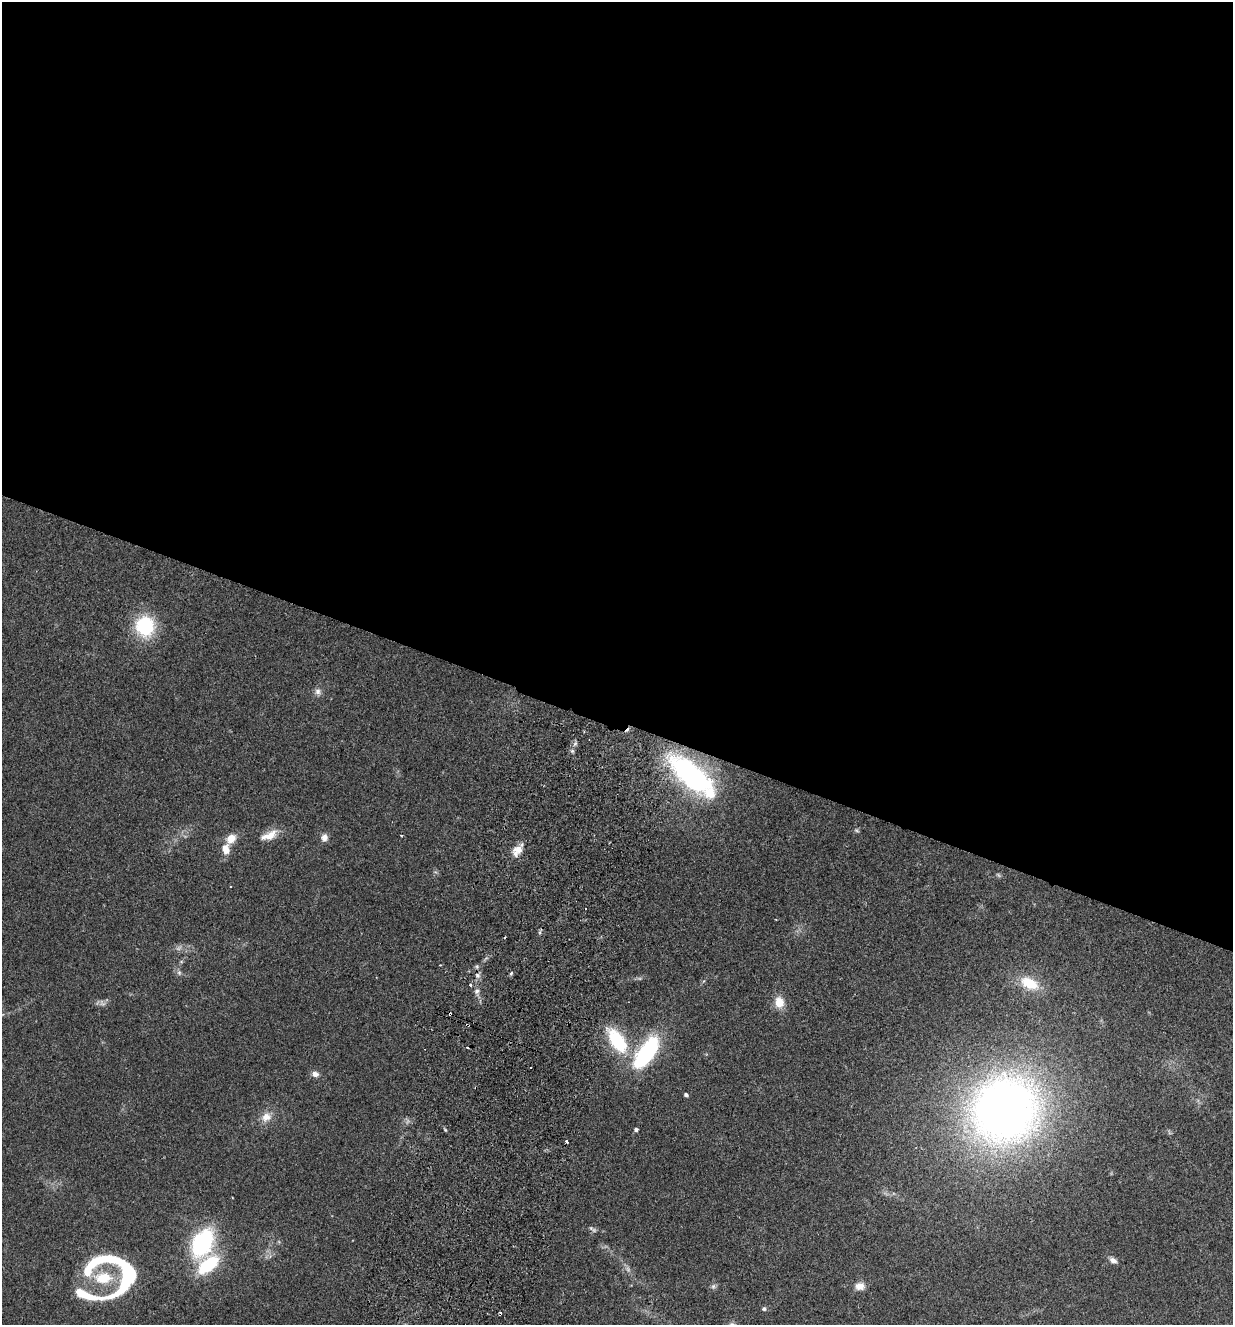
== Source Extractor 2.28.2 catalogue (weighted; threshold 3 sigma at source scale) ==
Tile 3 of 4 x 4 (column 3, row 1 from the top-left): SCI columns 2649-3879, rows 3993-5315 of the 5425 x 5337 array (HDU 1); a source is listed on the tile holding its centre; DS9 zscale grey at full resolution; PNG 1235 x 1327 px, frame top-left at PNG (2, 2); no overlay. Shown black and unused: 55% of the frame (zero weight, under 2 of 3 exposures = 3% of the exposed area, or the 3 px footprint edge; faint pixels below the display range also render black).
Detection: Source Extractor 2.28.2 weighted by HDU 2 'WHT'; one run over the whole footprint, this tile lists its part. Background 0.152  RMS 0.01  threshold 0.047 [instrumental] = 3 sigma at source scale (4.5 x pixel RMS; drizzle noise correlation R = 1.50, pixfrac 1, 0.05/0.05 arcsec/px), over >= 5 px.
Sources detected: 53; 4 too faint to see at this stretch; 3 inside a brighter object's white glare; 6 cosmic-ray / hot-pixel residue — not listed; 1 inside a brighter listed object's ellipse — not listed separately; the other 39 listed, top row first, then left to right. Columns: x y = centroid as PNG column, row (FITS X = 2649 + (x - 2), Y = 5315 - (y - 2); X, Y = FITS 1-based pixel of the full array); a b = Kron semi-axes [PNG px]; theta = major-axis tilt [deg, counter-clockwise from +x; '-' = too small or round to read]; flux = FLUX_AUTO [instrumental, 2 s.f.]
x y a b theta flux
145 626 21 20 - 61
318 692 10 8 -68 4.5
572 751 5 5 - 1.8
691 775 56 22 -41 210
856 830 7 5 -34 1.7
269 835 24 10 24 14
401 835 4 2 - 0.76
324 837 9 8 - 6
231 838 11 9 47 13
226 849 14 10 -82 10
517 849 16 11 33 11
230 886 3 2 - 0.93
540 932 6 4 89 1.6
440 965 2 2 - 0.68
179 973 8 6 -69 2.5
511 973 5 4 - 1.4
477 975 8 7 - 3.5
1029 983 24 13 -25 31
470 985 3 3 - 1.8
477 991 8 6 34 3.1
779 1002 14 11 -80 14
450 1014 4 3 - 2.1
467 1025 4 2 - 2.5
617 1041 28 14 -56 63
646 1052 30 13 55 140
315 1074 8 6 -7 5.3
686 1095 4 3 - 2.7
1005 1110 75 71 42 670
266 1117 14 12 26 11
636 1129 4 4 - 2.7
594 1230 6 6 - 2.5
202 1243 29 19 63 110
1113 1260 10 7 -28 4.3
103 1278 26 15 -1 36
124 1285 36 12 57 70
713 1286 8 6 69 2.6
860 1286 12 9 3 8.3
85 1294 37 9 -13 49
764 1309 5 5 - 2.2
Overlapping masked pixels (flux is a lower limit): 3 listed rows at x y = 691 775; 450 1014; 467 1025